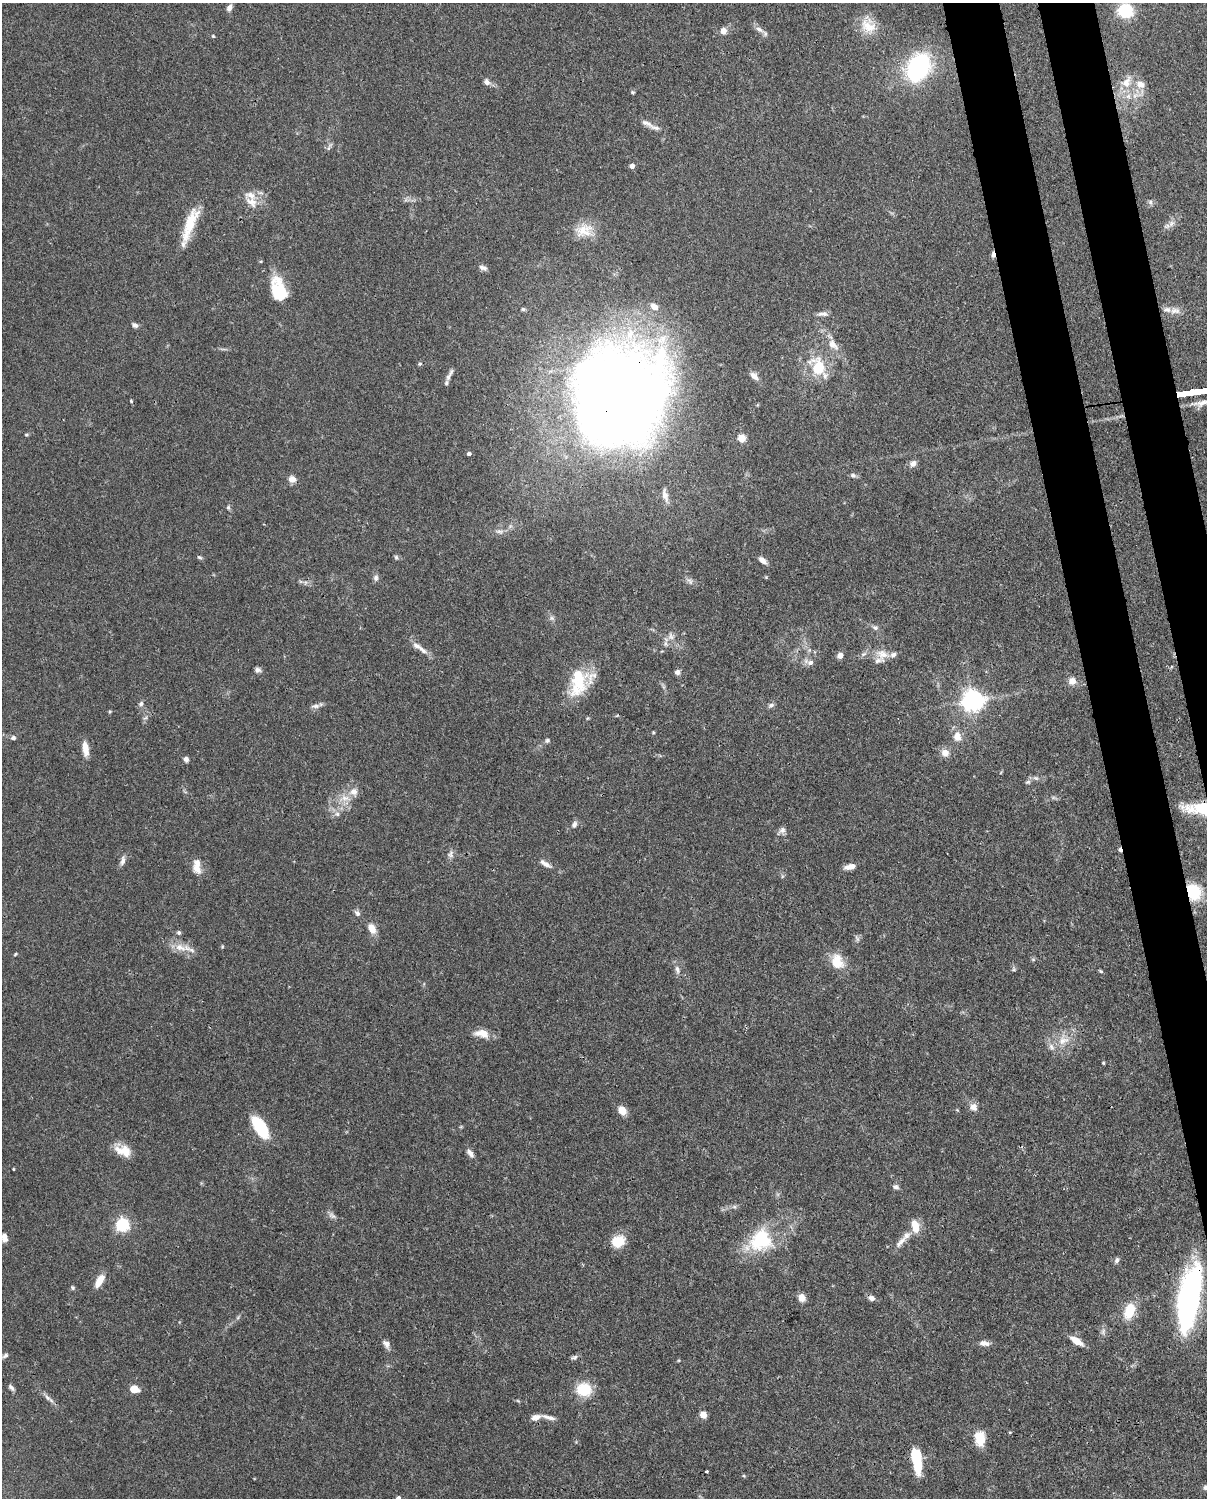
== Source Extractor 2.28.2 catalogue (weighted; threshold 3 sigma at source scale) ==
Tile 6 of 4 x 3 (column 2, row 2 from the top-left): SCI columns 1295-2499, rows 1761-3256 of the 5002 x 4907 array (HDU 1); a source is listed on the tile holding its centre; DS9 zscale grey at full resolution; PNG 1209 x 1500 px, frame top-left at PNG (2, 3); no overlay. Shown black and unused: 6% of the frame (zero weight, under 3 of 4 exposures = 7% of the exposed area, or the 3 px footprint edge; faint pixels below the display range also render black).
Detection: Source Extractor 2.28.2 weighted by HDU 2 'WHT'; one run over the whole footprint, this tile lists its part. Background 0.114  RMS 0.0042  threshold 0.0189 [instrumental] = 3 sigma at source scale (4.5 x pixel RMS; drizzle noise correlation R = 1.50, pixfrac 1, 0.05/0.05 arcsec/px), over >= 5 px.
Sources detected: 145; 1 inside a brighter object's white glare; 2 cosmic-ray / hot-pixel residue — not listed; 10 inside a brighter listed object's ellipse — not listed separately; the other 132 listed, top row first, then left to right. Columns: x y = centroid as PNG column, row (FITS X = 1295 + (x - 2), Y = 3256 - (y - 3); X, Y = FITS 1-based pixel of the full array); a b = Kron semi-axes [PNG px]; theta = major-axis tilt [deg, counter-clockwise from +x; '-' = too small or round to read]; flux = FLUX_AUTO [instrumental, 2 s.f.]
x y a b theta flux
229 7 8 6 62 1.8
1125 11 13 11 -10 19
868 26 26 15 -27 8.3
759 29 13 6 -30 2.1
723 31 7 6 - 3
213 36 5 3 - 0.42
918 67 24 17 63 56
487 82 8 7 - 1.9
1126 82 18 11 65 6
1140 84 13 10 -25 4.2
633 92 6 4 -43 0.59
1135 95 10 4 14 1.8
646 123 20 7 -27 2.5
329 147 15 2 59 0.72
632 166 4 4 - 2.4
252 202 22 11 -40 5
1150 202 7 5 -49 0.98
1171 223 12 6 49 2.3
190 224 46 11 70 13
584 230 26 17 8 8.4
483 268 11 6 -19 1.5
281 292 36 12 -76 12
654 307 9 7 -38 3.1
523 309 5 5 - 0.68
1175 311 15 8 -1 2.9
823 314 14 6 3 1.9
135 325 8 6 -28 1.3
833 345 17 10 -46 4.5
420 364 5 4 - 0.58
818 367 25 18 -68 14
449 375 20 5 61 2.1
754 376 12 6 -41 2.5
131 401 4 3 - 0.4
619 401 96 72 55 650
26 435 6 3 0 0.49
741 438 5 5 - 14
469 454 4 4 - 1
913 463 8 7 - 2.2
853 475 8 6 -13 1.1
292 479 8 7 - 3.3
665 495 20 7 -76 2.9
228 507 6 5 - 0.74
499 531 13 4 3 1.5
199 557 8 4 -26 0.67
396 557 7 5 -86 0.74
762 560 10 6 -38 2.3
376 578 8 6 78 1.3
690 581 10 5 -36 1.3
551 618 7 6 - 1
875 627 8 6 -25 1.2
671 636 11 5 -65 1.7
417 646 25 7 -32 3.4
840 655 8 7 - 1.9
882 655 17 15 -54 5.2
810 663 8 7 - 1.9
257 670 7 6 - 1.4
677 672 6 6 - 1.5
1072 681 9 8 - 3.2
578 683 39 21 78 19
973 701 7 7 - 300
141 704 7 6 - 1.2
771 705 8 6 20 1.2
316 706 12 5 1 1.6
957 736 11 9 -82 3.8
13 738 5 5 - 1.2
547 740 6 6 - 0.86
85 749 18 7 -82 4.4
945 753 10 9 - 3.1
186 759 5 5 - 1.5
1028 782 7 5 3 0.88
354 792 11 11 - 3.2
345 798 16 8 -15 3.8
1200 809 31 11 -5 20
337 814 6 6 - 1.2
574 824 9 6 70 1.5
782 831 13 7 39 1.7
451 854 11 7 74 1.7
123 861 13 6 75 1.8
545 863 15 6 -33 2.3
850 867 12 6 13 3.3
196 868 14 10 -69 4.1
1193 892 16 13 -65 17
357 913 9 6 -50 1.3
372 929 11 7 -62 4.3
179 933 6 5 - 0.76
180 947 21 10 -17 5.6
15 954 5 3 - 0.45
1033 959 6 4 -19 0.58
837 961 20 15 -73 7.9
1014 969 6 4 -90 0.68
677 970 12 6 -70 1.8
1101 971 6 4 -28 0.55
482 1033 18 9 -10 5.1
1063 1040 17 11 21 6.2
1103 1063 4 3 - 0.45
973 1107 11 10 - 2.6
622 1110 7 6 - 6.9
260 1127 27 12 -57 17
123 1151 21 12 -17 6.7
470 1153 13 6 -52 1.9
13 1169 3 2 - 0.35
895 1187 8 6 -21 1.2
332 1216 11 6 -32 1.5
122 1225 6 6 - 78
915 1226 16 8 -77 6.2
4 1238 10 7 -78 2.5
761 1240 32 29 35 24
618 1241 13 10 26 10
901 1242 23 7 49 3.6
1117 1260 8 5 66 1.1
99 1281 15 7 60 5.6
73 1288 6 5 - 0.65
1189 1295 58 16 79 120
801 1297 8 7 - 3.1
871 1298 8 6 -26 1.7
1129 1311 16 10 69 11
1076 1341 15 6 -31 4.9
984 1343 14 7 -8 2.4
386 1344 11 7 -53 2
5 1355 9 5 39 1.2
574 1357 11 5 18 1
11 1388 9 5 -49 1.2
134 1389 7 6 - 7.3
584 1390 15 13 -9 13
47 1397 13 5 -47 1.8
703 1415 6 6 - 3.5
536 1417 13 7 12 2.4
980 1439 17 11 -85 7.8
916 1460 25 8 -81 18
706 1471 3 3 - 0.86
1205 1487 7 6 - 1.2
398 1498 5 4 - 1.1
Overlapping masked pixels (flux is a lower limit): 4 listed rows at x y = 619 401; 1200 809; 1193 892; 1189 1295
Isophote crosses this tile's border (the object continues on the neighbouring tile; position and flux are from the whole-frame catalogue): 4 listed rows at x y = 1200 809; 4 1238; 1205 1487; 398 1498